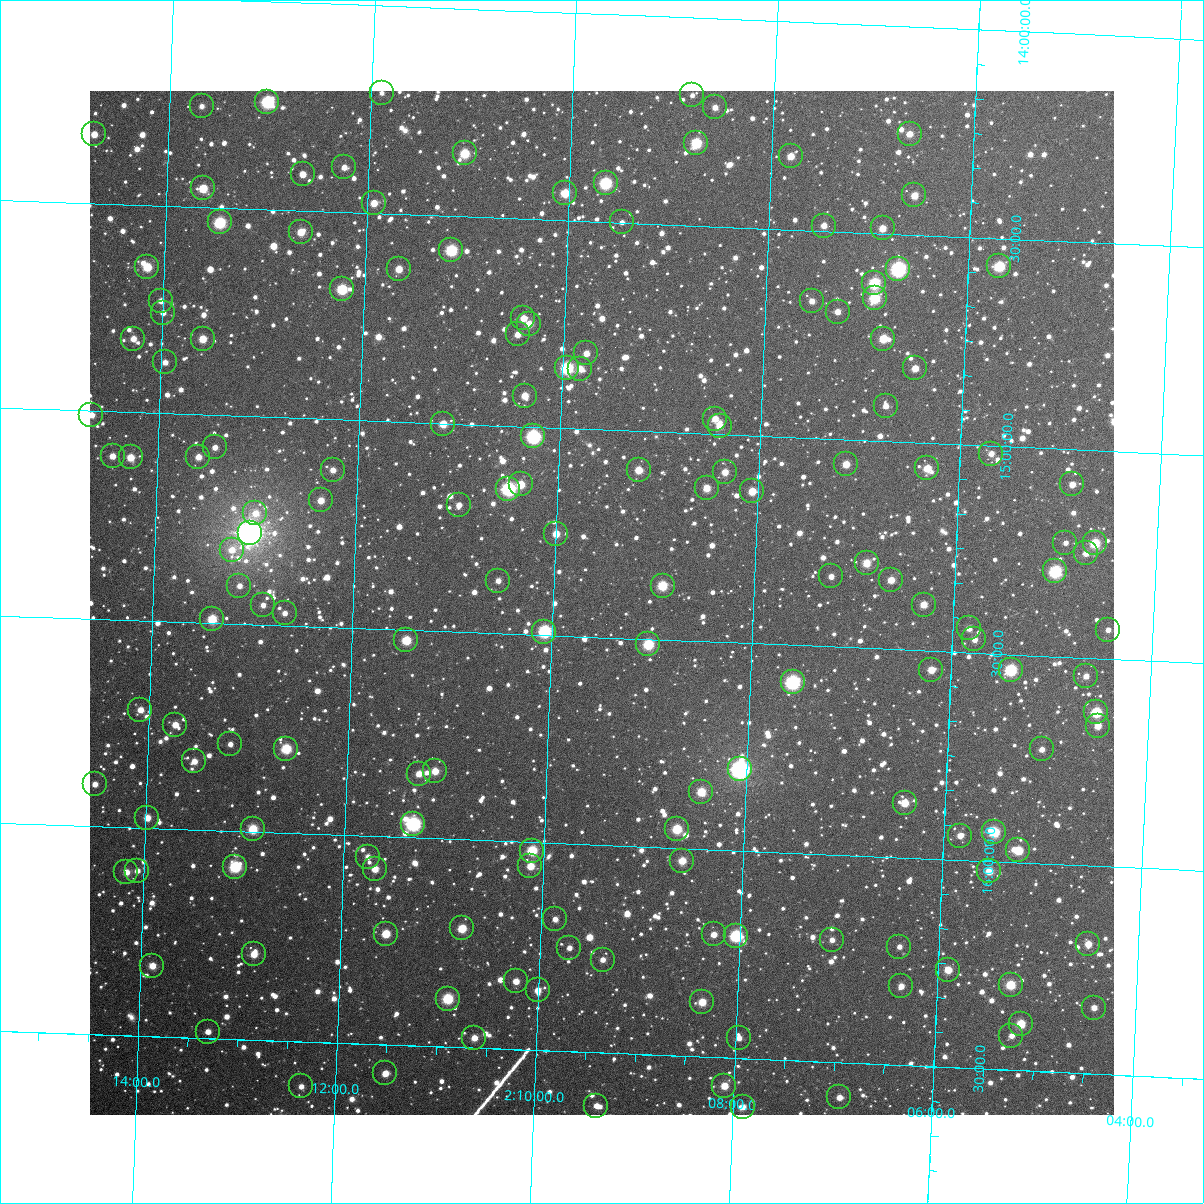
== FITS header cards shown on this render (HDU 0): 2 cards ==
NAXIS1  =                 1024
NAXIS2  =                 1024

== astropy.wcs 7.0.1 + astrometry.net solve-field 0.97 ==
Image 1024 x 1024 px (HDU 0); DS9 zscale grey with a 90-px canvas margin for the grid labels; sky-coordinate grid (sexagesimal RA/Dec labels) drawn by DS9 from the SOLVED WCS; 158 Tycho-2 reference stars matched to detected sources circled (green)
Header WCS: RA---TAN-SIP/DEC--TAN-SIP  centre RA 02:09:31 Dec +15:25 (32.38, +15.42 deg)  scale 8.67 arcsec/px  FOV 148.0' x 148.0'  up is +178 deg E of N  parity flipped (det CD > 0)
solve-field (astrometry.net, Tycho-2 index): VERIFIED the header's WCS against the Tycho-2 star catalogue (verified at 6 index scales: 14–158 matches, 0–1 conflicts across passes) and refined it, rather than solving blind
Solved WCS: RA---TAN-SIP/DEC--TAN-SIP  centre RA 02:09:31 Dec +15:25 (32.38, +15.42 deg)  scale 8.67 arcsec/px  FOV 148.0' x 148.0'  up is +178 deg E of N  parity flipped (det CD > 0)
The solver's refit moves the header's centre by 0.086 arcsec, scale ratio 1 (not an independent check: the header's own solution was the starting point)
Tycho-2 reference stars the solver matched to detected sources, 158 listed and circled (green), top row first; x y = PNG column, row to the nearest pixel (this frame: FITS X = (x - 90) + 1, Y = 1024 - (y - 91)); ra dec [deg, ICRS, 3 dp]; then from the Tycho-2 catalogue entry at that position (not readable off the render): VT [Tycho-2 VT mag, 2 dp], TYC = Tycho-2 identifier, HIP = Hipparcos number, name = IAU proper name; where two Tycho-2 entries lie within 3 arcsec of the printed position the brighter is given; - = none
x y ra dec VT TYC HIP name
382 93 32.974 +14.210 12.43 636-376-1 - -
692 95 32.204 +14.186 12.48 636-564-1 - -
267 102 33.257 +14.241 8.72 637-553-1 - -
202 106 33.420 +14.257 12.43 637-723-1 - -
715 107 32.145 +14.214 11.62 636-814-1 - -
94 134 33.685 +14.334 11.41 637-1142-1 - -
910 134 31.660 +14.258 11.20 636-555-1 - -
696 143 32.189 +14.301 9.45 636-660-1 - -
465 153 32.763 +14.348 10.13 636-428-1 - -
791 156 31.952 +14.324 11.06 636-1011-1 - -
344 167 33.061 +14.392 12.60 636-417-1 - -
303 174 33.164 +14.412 11.52 636-762-1 - -
606 183 32.410 +14.406 9.00 636-447-1 10081 -
203 188 33.410 +14.455 10.31 637-825-1 - -
565 193 32.510 +14.434 10.32 636-7-1 - -
914 195 31.641 +14.406 11.23 636-715-1 - -
374 203 32.984 +14.476 11.08 636-518-1 - -
220 222 33.366 +14.535 9.26 637-1105-1 10353 -
622 222 32.366 +14.499 12.53 636-132-1 - -
824 226 31.863 +14.487 12.09 636-55-1 - -
883 228 31.716 +14.488 11.08 636-468-1 - -
301 232 33.163 +14.552 10.98 636-294-1 - -
451 250 32.787 +14.582 9.23 636-903-1 - -
999 266 31.422 +14.567 9.52 636-273-1 - -
147 267 33.542 +14.649 10.21 637-1178-1 - -
399 269 32.916 +14.633 10.87 636-34-1 - -
898 269 31.673 +14.584 8.24 636-631-1 9848 -
874 283 31.731 +14.621 9.40 636-976-1 - -
342 289 33.056 +14.686 9.55 636-503-1 - -
875 298 31.729 +14.657 9.82 636-552-1 - -
161 301 33.505 +14.729 11.43 637-1100-1 - -
812 301 31.885 +14.670 11.66 636-962-1 - -
838 312 31.820 +14.693 11.69 636-460-1 - -
163 313 33.499 +14.758 12.10 637-579-1 - -
523 318 32.601 +14.740 11.52 636-1066-1 - -
529 324 32.586 +14.752 11.14 636-455-1 - -
518 334 32.614 +14.779 11.69 636-138-1 - -
133 339 33.570 +14.823 11.90 637-728-1 - -
203 339 33.398 +14.817 10.62 637-845-1 - -
883 339 31.703 +14.753 10.36 636-130-1 - -
586 353 32.441 +14.818 11.47 636-694-1 - -
165 362 33.489 +14.877 12.18 637-596-1 - -
567 368 32.488 +14.855 9.07 636-472-1 10103 -
915 368 31.621 +14.821 11.12 636-20-1 - -
580 369 32.456 +14.855 10.99 636-391-1 - -
525 396 32.590 +14.926 11.00 636-482-1 - -
886 406 31.691 +14.915 12.23 636-254-1 - -
91 415 33.669 +15.009 11.46 1214-1358-1 - -
715 419 32.114 +14.963 11.73 636-852-1 - -
443 424 32.791 +15.001 10.70 1214-1423-1 - -
720 426 32.102 +14.980 11.02 636-263-1 - -
533 436 32.565 +15.023 8.35 1214-1288-1 - -
215 447 33.358 +15.078 11.84 1214-1509-1 - -
991 454 31.422 +15.019 12.04 1207-1532-1 - -
113 456 33.612 +15.107 11.60 1214-1438-1 - -
131 457 33.567 +15.108 10.87 1214-1505-1 - -
198 457 33.398 +15.102 11.54 1214-1388-1 - -
846 464 31.783 +15.059 11.04 1207-1476-1 - -
927 468 31.580 +15.061 10.65 1207-1550-1 - -
333 470 33.062 +15.122 11.48 1214-1439-1 - -
639 470 32.299 +15.094 10.77 1214-1395-1 - -
725 472 32.084 +15.090 11.27 1214-1350-1 - -
521 484 32.592 +15.140 10.73 1214-1337-1 - -
1072 484 31.217 +15.084 12.01 1207-1486-1 - -
707 488 32.128 +15.131 10.97 1214-1504-1 - -
508 489 32.623 +15.151 8.34 1214-1333-1 10143 -
752 491 32.014 +15.134 10.61 1214-1310-1 - -
321 500 33.089 +15.196 11.12 1214-1466-1 - -
459 505 32.744 +15.195 12.45 1214-1336-1 - -
255 513 33.251 +15.233 11.64 1214-1355-1 - -
250 533 33.264 +15.280 5.89 1214-1511-1 10328 -
556 534 32.499 +15.255 11.09 1214-1322-1 - -
1065 543 31.227 +15.225 12.41 1207-1482-1 - -
1095 543 31.154 +15.224 9.84 1207-1409-1 - -
232 550 33.307 +15.323 11.38 1214-1433-1 - -
1086 553 31.176 +15.249 11.47 1207-1455-1 - -
867 563 31.721 +15.295 10.85 1207-1606-1 - -
1055 571 31.249 +15.295 8.93 1207-1439-1 - -
831 576 31.809 +15.331 11.98 1207-1413-1 - -
891 580 31.659 +15.333 10.98 1207-1562-1 - -
498 581 32.639 +15.374 11.44 1214-1416-1 - -
239 586 33.285 +15.409 12.14 1214-1287-1 - -
663 586 32.228 +15.370 9.95 1214-1361-1 - -
263 605 33.224 +15.453 11.81 1214-2-1 - -
924 605 31.575 +15.389 11.24 1207-1535-1 - -
285 613 33.169 +15.470 12.11 1214-1127-1 - -
212 619 33.350 +15.491 10.08 1214-877-1 - -
969 628 31.459 +15.442 11.79 1207-1362-1 - -
1108 630 31.111 +15.430 12.10 1207-1470-1 - -
544 632 32.519 +15.492 8.81 1214-1267-1 - -
974 639 31.444 +15.468 12.05 1207-1029-1 - -
406 640 32.863 +15.525 10.33 1214-114-1 - -
648 644 32.258 +15.512 9.59 1214-846-1 - -
931 670 31.548 +15.546 11.24 1207-1273-1 - -
1011 670 31.350 +15.537 9.19 1207-967-1 - -
1086 676 31.162 +15.544 11.52 1207-1274-1 - -
793 682 31.894 +15.590 8.73 1207-773-1 9912 -
140 710 33.521 +15.715 11.11 1214-1121-1 - -
1096 712 31.132 +15.630 9.82 1207-837-1 - -
175 725 33.433 +15.748 11.43 1214-5-1 - -
1098 726 31.126 +15.663 11.49 1207-786-1 - -
230 744 33.294 +15.790 12.64 1214-1265-1 - -
286 749 33.153 +15.797 9.83 1214-230-1 - -
1042 749 31.264 +15.725 11.62 1207-940-1 - -
194 761 33.382 +15.835 11.41 1214-1048-1 - -
740 769 32.016 +15.805 7.25 1214-84-1 9948 -
435 771 32.779 +15.838 10.94 1214-201-1 - -
419 774 32.819 +15.845 11.17 1214-251-1 - -
95 784 33.629 +15.899 11.64 1214-578-1 - -
701 792 32.111 +15.863 10.34 1214-533-1 - -
905 803 31.601 +15.869 10.51 1207-571-1 - -
147 818 33.495 +15.975 11.21 1214-213-1 - -
413 824 32.829 +15.967 8.48 1214-852-1 10207 -
253 829 33.230 +15.993 9.95 1214-167-1 - -
677 829 32.168 +15.955 9.88 1214-793-1 - -
994 832 31.373 +15.930 9.72 1207-616-1 9758 -
960 836 31.459 +15.941 11.37 1207-1304-1 - -
1018 850 31.311 +15.971 10.14 1207-919-1 - -
532 851 32.529 +16.020 9.74 1214-289-1 - -
368 857 32.940 +16.050 12.01 1214-701-1 - -
682 861 32.152 +16.030 10.77 1214-722-1 - -
530 866 32.531 +16.058 10.71 1214-1124-1 - -
235 867 33.271 +16.085 9.16 1214-1083-1 10330 -
375 869 32.920 +16.079 11.16 1214-31-1 - -
137 871 33.515 +16.103 12.17 1214-653-1 - -
989 871 31.383 +16.024 10.76 1207-220-1 - -
126 872 33.543 +16.107 11.28 1214-818-1 - -
555 919 32.464 +16.184 12.11 1214-396-1 - -
462 928 32.697 +16.214 10.26 1214-1148-1 - -
386 934 32.887 +16.234 10.30 1214-275-1 - -
714 934 32.065 +16.205 11.50 1214-1199-1 - -
736 936 32.009 +16.206 8.97 1214-597-1 - -
832 940 31.768 +16.206 12.48 1207-1136-1 - -
1088 944 31.125 +16.188 11.04 1207-1290-1 - -
899 947 31.598 +16.215 11.64 1207-1319-1 - -
569 948 32.425 +16.250 12.08 1214-704-1 - -
254 954 33.216 +16.294 11.08 1214-383-1 - -
603 960 32.341 +16.276 12.15 1214-268-1 - -
152 966 33.470 +16.331 11.02 1214-721-1 - -
948 970 31.474 +16.266 10.61 1207-384-1 - -
516 981 32.556 +16.336 11.25 1214-1144-1 - -
1011 985 31.315 +16.295 9.97 1207-705-1 - -
901 986 31.590 +16.310 12.00 1207-807-1 - -
538 990 32.501 +16.356 11.53 1214-804-1 - -
448 999 32.726 +16.384 9.56 1214-83-1 - -
702 1002 32.087 +16.368 10.61 1214-913-1 - -
1094 1008 31.104 +16.341 11.53 1207-604-1 - -
1021 1024 31.286 +16.388 10.11 1207-252-1 - -
208 1032 33.325 +16.484 11.81 1214-483-1 - -
1011 1036 31.308 +16.417 11.86 1207-879-1 - -
474 1038 32.655 +16.476 11.25 1214-127-1 - -
739 1038 31.992 +16.451 11.79 1207-989-1 - -
385 1073 32.876 +16.570 11.26 1214-1234-1 - -
301 1086 33.086 +16.608 12.00 1214-1128-1 - -
724 1086 32.023 +16.568 10.91 1214-86-1 - -
839 1097 31.733 +16.584 12.09 1207-886-1 - -
596 1106 32.342 +16.628 11.85 1214-568-1 - -
743 1107 31.973 +16.616 12.04 1207-448-1 - -